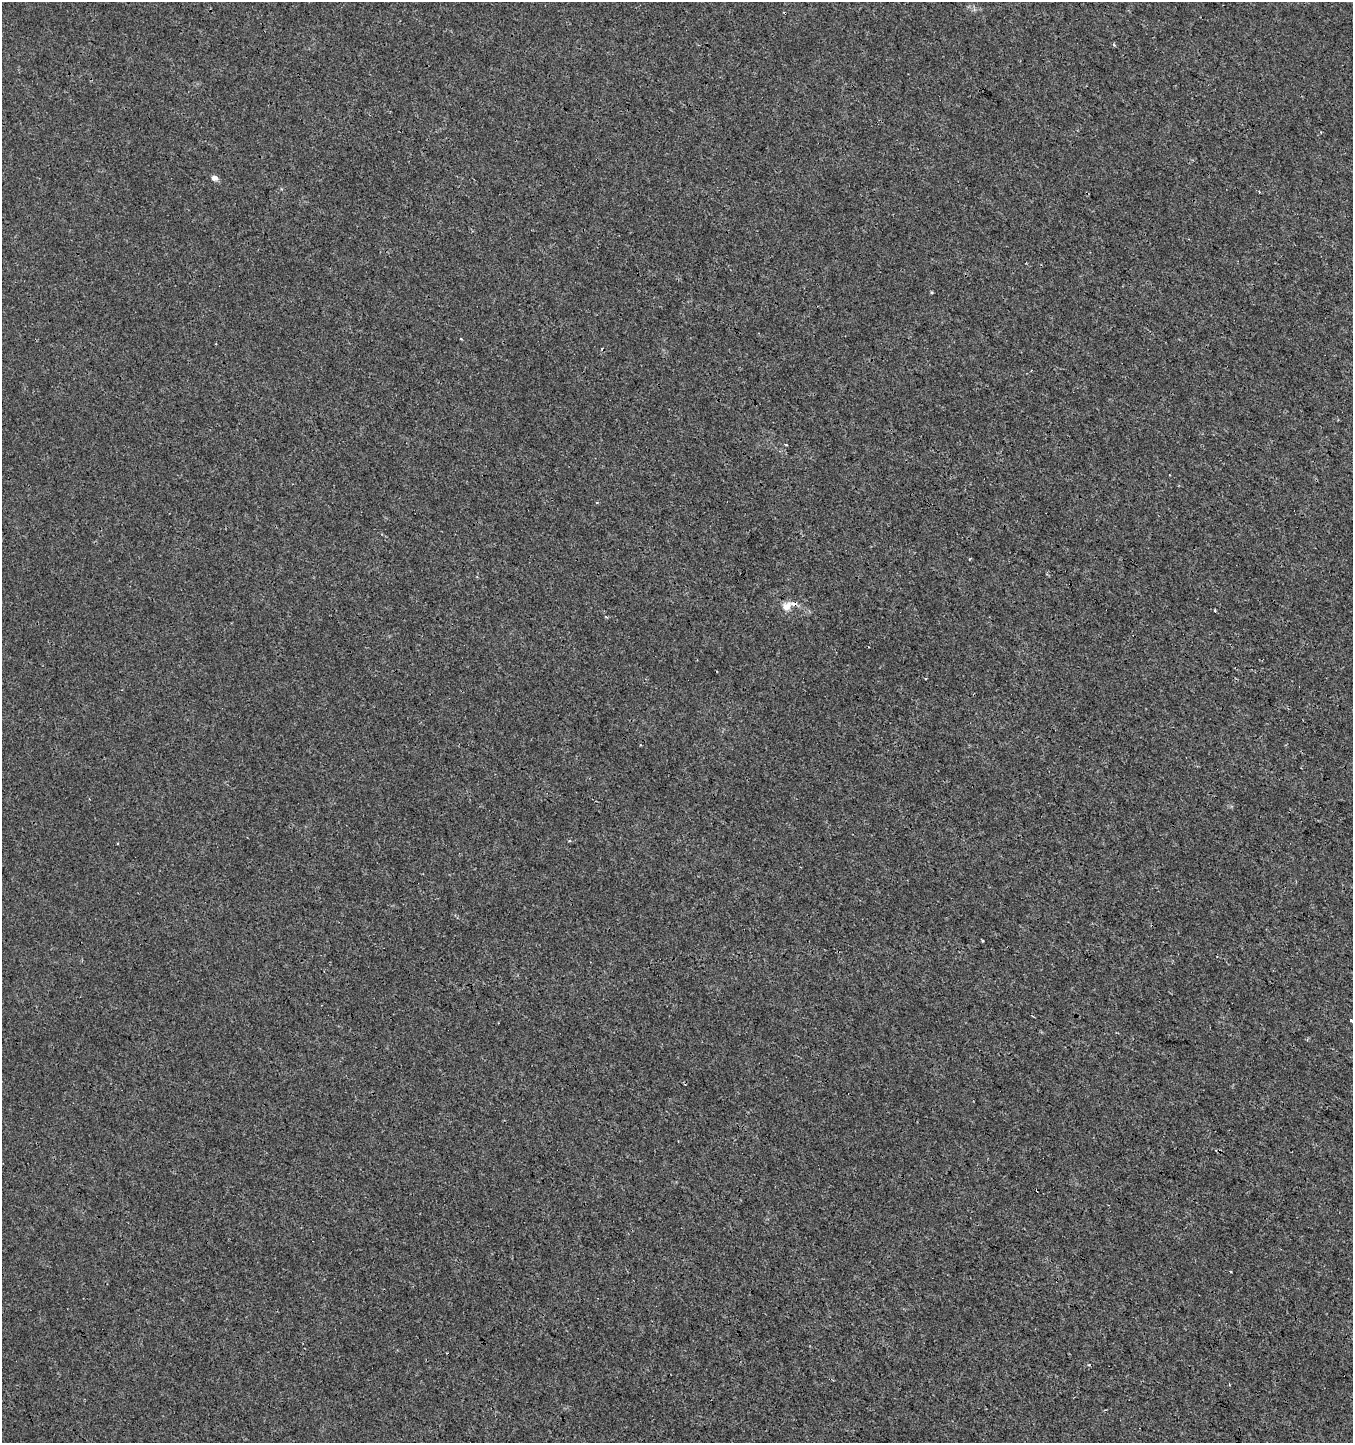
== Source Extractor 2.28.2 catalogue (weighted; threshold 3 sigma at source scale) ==
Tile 6 of 4 x 4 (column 2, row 2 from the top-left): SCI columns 1549-2899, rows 2889-4329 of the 5865 x 5770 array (HDU 1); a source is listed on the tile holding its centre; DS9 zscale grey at full resolution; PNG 1355 x 1445 px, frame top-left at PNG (2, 2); no overlay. Shown black and unused: <1% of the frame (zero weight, under 3 of 4 exposures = <1% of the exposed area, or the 3 px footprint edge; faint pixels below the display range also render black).
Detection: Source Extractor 2.28.2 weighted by HDU 2 'WHT'; one run over the whole footprint, this tile lists its part. Background 2.56e-04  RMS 0.0013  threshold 0.00598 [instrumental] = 3 sigma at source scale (4.5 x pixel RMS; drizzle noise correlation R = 1.50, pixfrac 1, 0.0396/0.0396 arcsec/px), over >= 5 px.
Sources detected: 10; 3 cosmic-ray / hot-pixel residue — not listed; the other 7 listed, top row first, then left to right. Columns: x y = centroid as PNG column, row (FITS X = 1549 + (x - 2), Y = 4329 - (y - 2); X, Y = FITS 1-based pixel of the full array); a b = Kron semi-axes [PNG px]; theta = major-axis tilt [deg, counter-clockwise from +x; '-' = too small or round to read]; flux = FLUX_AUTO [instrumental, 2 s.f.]
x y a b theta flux
214 178 7 6 - 0.56
1259 192 3 2 - 0.11
461 339 3 2 - 0.15
786 445 3 2 - 0.11
786 606 13 10 37 1.2
982 940 3 3 - 0.33
1351 1020 3 3 - 0.61
Overlapping masked pixels (flux is a lower limit): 1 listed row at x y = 786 606
Isophote crosses this tile's border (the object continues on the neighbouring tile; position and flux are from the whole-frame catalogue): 1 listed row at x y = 1351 1020